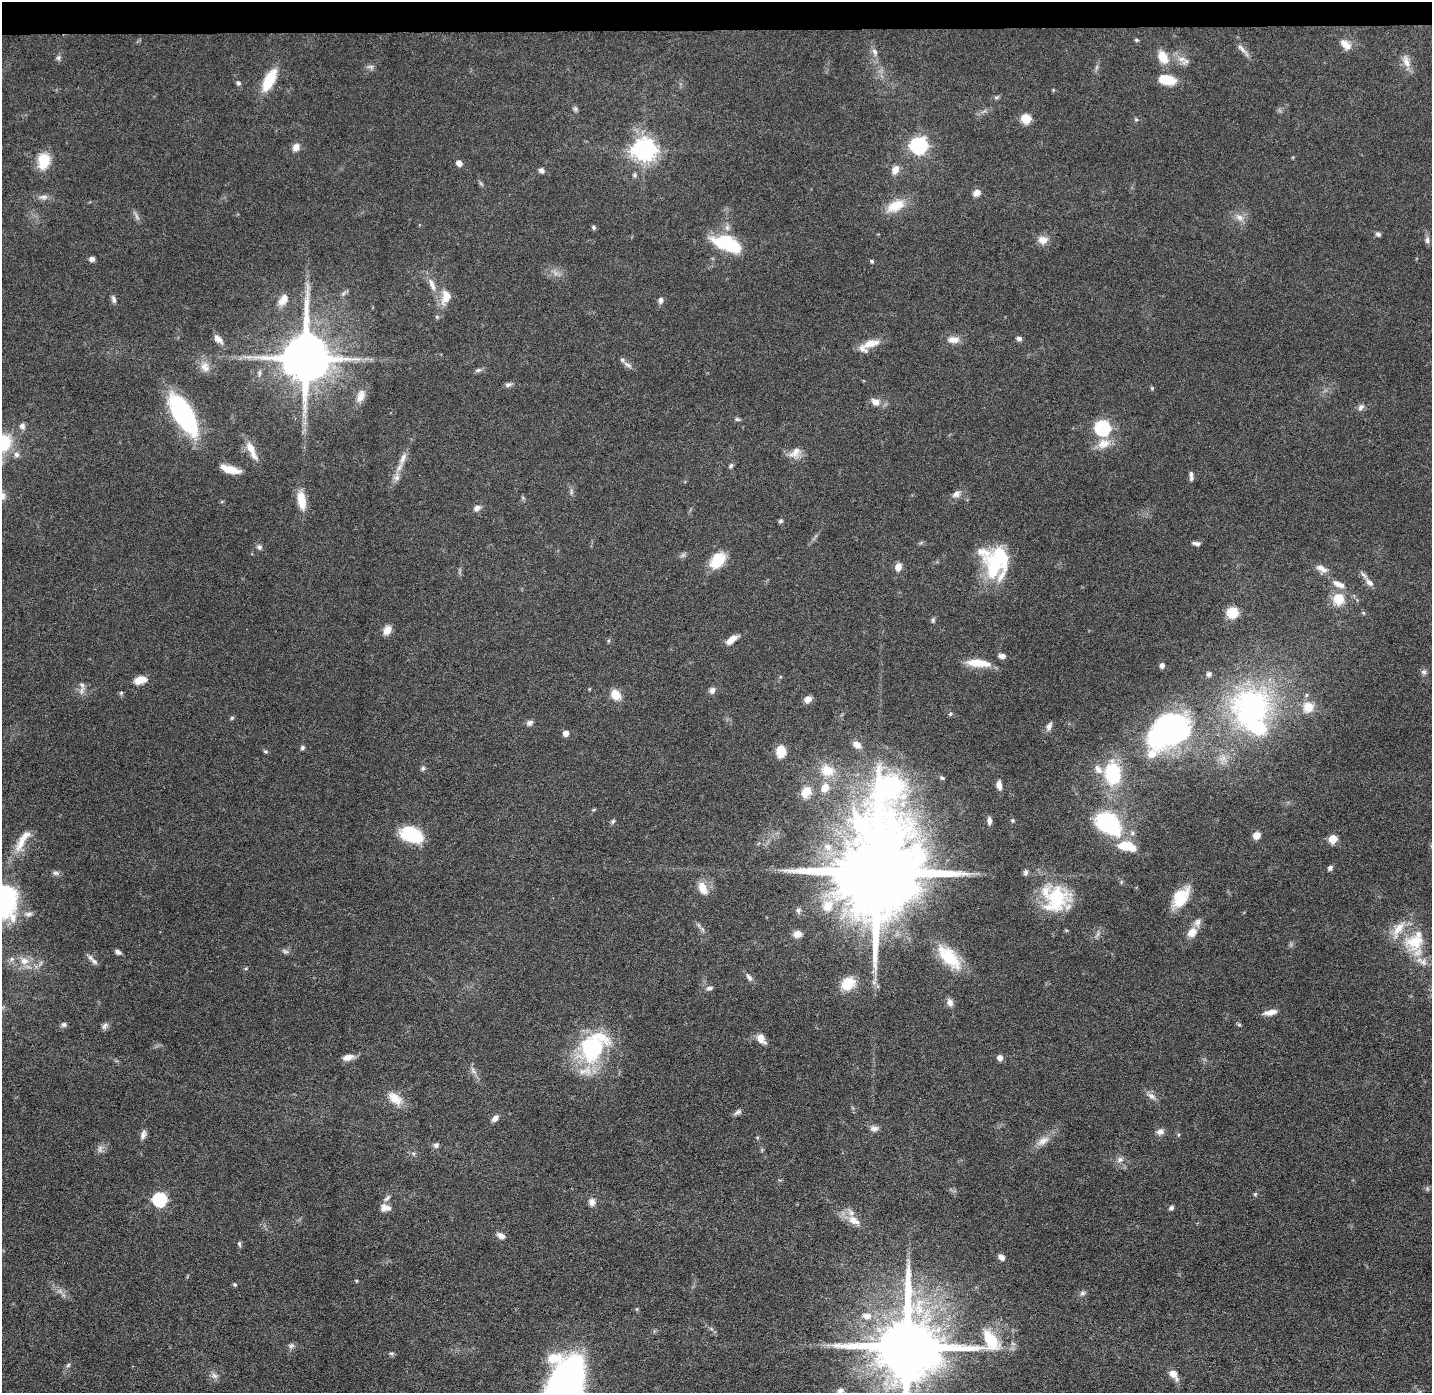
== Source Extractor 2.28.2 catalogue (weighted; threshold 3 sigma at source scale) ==
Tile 2 of 3 x 3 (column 2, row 1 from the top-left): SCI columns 1430-2859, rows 2856-4246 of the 4288 x 4319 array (HDU 1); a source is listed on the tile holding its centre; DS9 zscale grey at full resolution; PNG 1434 x 1395 px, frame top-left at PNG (2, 2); no overlay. Shown black and unused: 2% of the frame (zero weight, under 4 of 8 exposures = <1% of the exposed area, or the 3 px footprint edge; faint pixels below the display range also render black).
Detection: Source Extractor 2.28.2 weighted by HDU 2 'WHT'; one run over the whole footprint, this tile lists its part. Background 0.0817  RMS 0.0032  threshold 0.0133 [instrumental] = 3 sigma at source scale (4.09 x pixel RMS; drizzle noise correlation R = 1.36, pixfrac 0.8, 0.05/0.05 arcsec/px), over >= 5 px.
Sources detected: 233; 4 too faint to see at this stretch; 6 inside a brighter object's white glare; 1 long thin detection or spike segment (spike, bleed or trail) — not listed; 23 inside a brighter listed object's ellipse — not listed separately; the other 199 listed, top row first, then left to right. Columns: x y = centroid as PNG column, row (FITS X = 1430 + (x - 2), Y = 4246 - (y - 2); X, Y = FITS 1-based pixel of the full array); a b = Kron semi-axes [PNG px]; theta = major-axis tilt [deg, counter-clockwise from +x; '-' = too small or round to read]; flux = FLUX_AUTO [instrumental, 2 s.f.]
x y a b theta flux
1136 40 6 4 -21 0.44
1345 44 16 10 -43 2.8
1242 49 24 5 -46 1.6
875 52 12 7 -64 1.4
1163 57 19 13 -59 4.7
58 58 8 6 58 0.76
1181 59 12 7 -6 1.9
1406 61 18 9 -67 2.8
371 67 9 6 -5 0.87
1097 67 7 4 71 0.58
269 80 26 10 63 9.9
1167 80 21 11 -9 6.1
238 83 6 5 - 0.66
996 97 8 5 19 0.57
575 109 7 5 -69 0.65
1026 119 6 5 - 14
1136 119 6 5 - 0.45
919 146 7 7 - 100
296 147 10 7 63 1.9
644 150 8 8 - 250
43 161 19 14 81 7.1
459 163 5 5 - 2.4
541 170 7 6 - 0.95
895 170 10 8 64 2.4
635 175 6 6 - 0.59
977 193 9 7 32 1.7
43 197 13 7 -1 1.5
895 206 26 14 25 6.3
137 217 10 4 -60 0.91
1239 217 12 8 -28 2.1
594 227 6 5 - 0.54
1378 234 6 6 - 0.83
1043 240 12 10 1 2.7
1427 240 10 6 84 0.96
725 243 29 17 -23 18
92 259 6 5 - 1.2
872 261 4 4 - 0.54
432 284 21 7 -70 2.9
343 294 7 5 45 0.69
446 297 19 12 72 4.2
114 299 10 5 -75 1
283 300 17 10 57 2.8
661 300 7 6 - 1.1
437 317 5 4 - 0.4
218 339 13 7 -45 1.9
1019 339 7 5 -14 0.86
953 340 17 9 -2 2.5
871 343 27 9 15 4.3
306 358 13 13 - 1800
627 365 13 5 -26 1.2
205 367 15 12 -76 2.7
478 370 9 5 10 0.76
508 384 10 6 17 0.86
1152 388 5 4 - 0.38
361 396 19 10 70 2.9
875 402 12 9 -28 2.4
1361 407 10 6 46 1.1
183 414 39 16 -59 48
304 416 10 3 -69 0.83
737 419 7 5 -15 0.57
22 426 8 7 - 1.1
1102 428 7 7 - 59
1103 444 19 13 19 4.2
251 450 24 8 -64 4.3
795 453 18 11 51 2.9
17 455 7 7 - 1.1
403 458 20 7 67 2.7
731 466 7 5 61 0.64
230 469 20 6 -16 5.5
1191 474 9 5 -90 0.82
397 477 12 8 81 1.7
956 494 12 8 33 1.7
2 496 10 9 - 1.9
301 500 22 10 -80 5.4
477 508 9 7 28 1.4
780 521 5 5 - 0.64
921 543 7 4 19 0.45
1196 543 10 4 -8 0.99
259 547 8 7 - 0.81
717 560 19 13 48 8.2
996 564 42 25 62 18
898 567 8 7 - 2.3
1322 568 17 8 -26 2.2
1337 583 9 8 - 2
1369 583 12 7 -46 1.6
1338 599 13 13 - 6.1
1232 613 9 9 - 7.2
1363 613 6 5 - 0.41
933 620 7 4 81 0.62
387 630 10 7 60 2.8
731 639 16 7 36 2.8
1002 656 8 6 -1 1.2
978 663 29 9 -5 5.8
1162 665 5 4 - 1.5
1424 672 8 6 -61 0.85
1209 674 7 6 - 0.9
140 680 13 8 17 3.8
82 685 9 7 -56 1.2
712 690 8 6 69 1.3
121 693 6 5 - 0.48
615 695 10 8 -48 5.2
808 699 9 7 24 1.8
1251 707 49 45 39 70
1308 707 14 13 - 4.5
950 714 6 5 - 0.56
232 718 6 5 - 0.42
529 723 8 6 26 1.1
1049 726 12 6 68 1.2
566 733 5 5 - 2.4
1155 739 41 37 85 31
857 744 10 7 -36 2.4
302 748 6 5 - 0.63
781 751 13 10 88 4.6
266 752 6 4 -17 0.44
1223 758 11 8 47 2.2
423 768 7 6 - 0.63
827 771 17 14 -27 6.2
1113 773 24 16 -86 19
942 778 6 4 -22 0.49
999 785 11 6 -80 1.8
825 788 11 9 59 3.4
806 792 14 10 52 4.4
594 809 6 3 20 0.33
1013 820 5 5 - 0.45
613 821 6 5 - 0.56
989 821 9 5 -87 1.3
1108 823 31 20 -39 28
411 835 24 15 -21 14
1256 835 7 6 - 3
1333 839 5 5 - 8.5
21 843 27 11 65 5
827 847 12 10 -27 3.4
1330 868 6 5 - 0.88
877 872 35 20 84 8100
1026 872 8 6 88 0.84
56 873 10 6 -1 0.88
703 888 19 11 -66 3.7
1181 898 26 14 56 9.2
1056 899 34 32 51 19
3 902 35 26 89 41
828 906 17 14 58 5.9
798 910 8 7 - 0.87
29 914 11 6 1 1.2
1192 932 13 9 47 3.2
797 934 10 8 8 1.9
1415 942 29 24 20 12
285 951 9 6 -27 0.82
118 952 7 5 -31 1
949 957 35 16 -46 12
24 961 12 10 -12 3.2
94 961 12 6 -43 1.3
246 968 5 3 - 0.33
749 977 12 6 -56 1.2
848 984 13 11 42 8.3
709 988 10 5 14 0.87
950 1002 10 7 -72 1.6
1270 1012 16 6 12 2.4
64 1025 7 7 - 0.8
1239 1025 6 4 -1 0.39
105 1026 10 7 54 1
761 1039 10 8 -74 3
593 1047 43 29 51 32
348 1057 13 7 12 2.2
1000 1058 5 5 - 2.2
473 1071 11 5 -53 1.2
1151 1096 14 7 -36 1.6
395 1098 20 12 -40 4.8
738 1112 11 5 32 0.92
495 1118 10 6 46 1.5
874 1129 10 8 -5 1.5
1160 1132 10 8 7 1.4
143 1135 12 6 73 1.3
757 1137 5 3 - 0.3
1043 1141 21 9 33 3.1
436 1145 8 7 - 0.9
413 1153 7 4 -19 0.54
1120 1160 10 7 29 1.3
1255 1194 6 4 45 0.43
160 1199 7 6 - 46
592 1202 9 8 - 1.7
383 1208 12 8 84 1.6
1171 1208 6 5 - 0.75
854 1221 20 10 -32 4
501 1236 10 6 -27 1.7
239 1244 7 5 -79 0.53
1001 1257 8 6 -39 1.4
356 1281 5 3 - 0.31
235 1284 5 5 - 0.43
60 1291 7 5 -46 0.96
1082 1293 8 7 - 0.87
867 1316 13 9 -9 2.5
291 1346 8 6 16 0.89
907 1347 22 20 14 4000
391 1353 7 5 6 0.55
68 1365 7 4 45 0.56
1173 1374 10 8 -34 2.5
214 1376 10 8 -20 1.4
840 1391 8 7 - 1.4
1419 1392 7 5 58 0.64
Isophote crosses this tile's border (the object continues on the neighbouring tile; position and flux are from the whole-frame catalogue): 5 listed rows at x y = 2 496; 3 902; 907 1347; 840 1391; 1419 1392